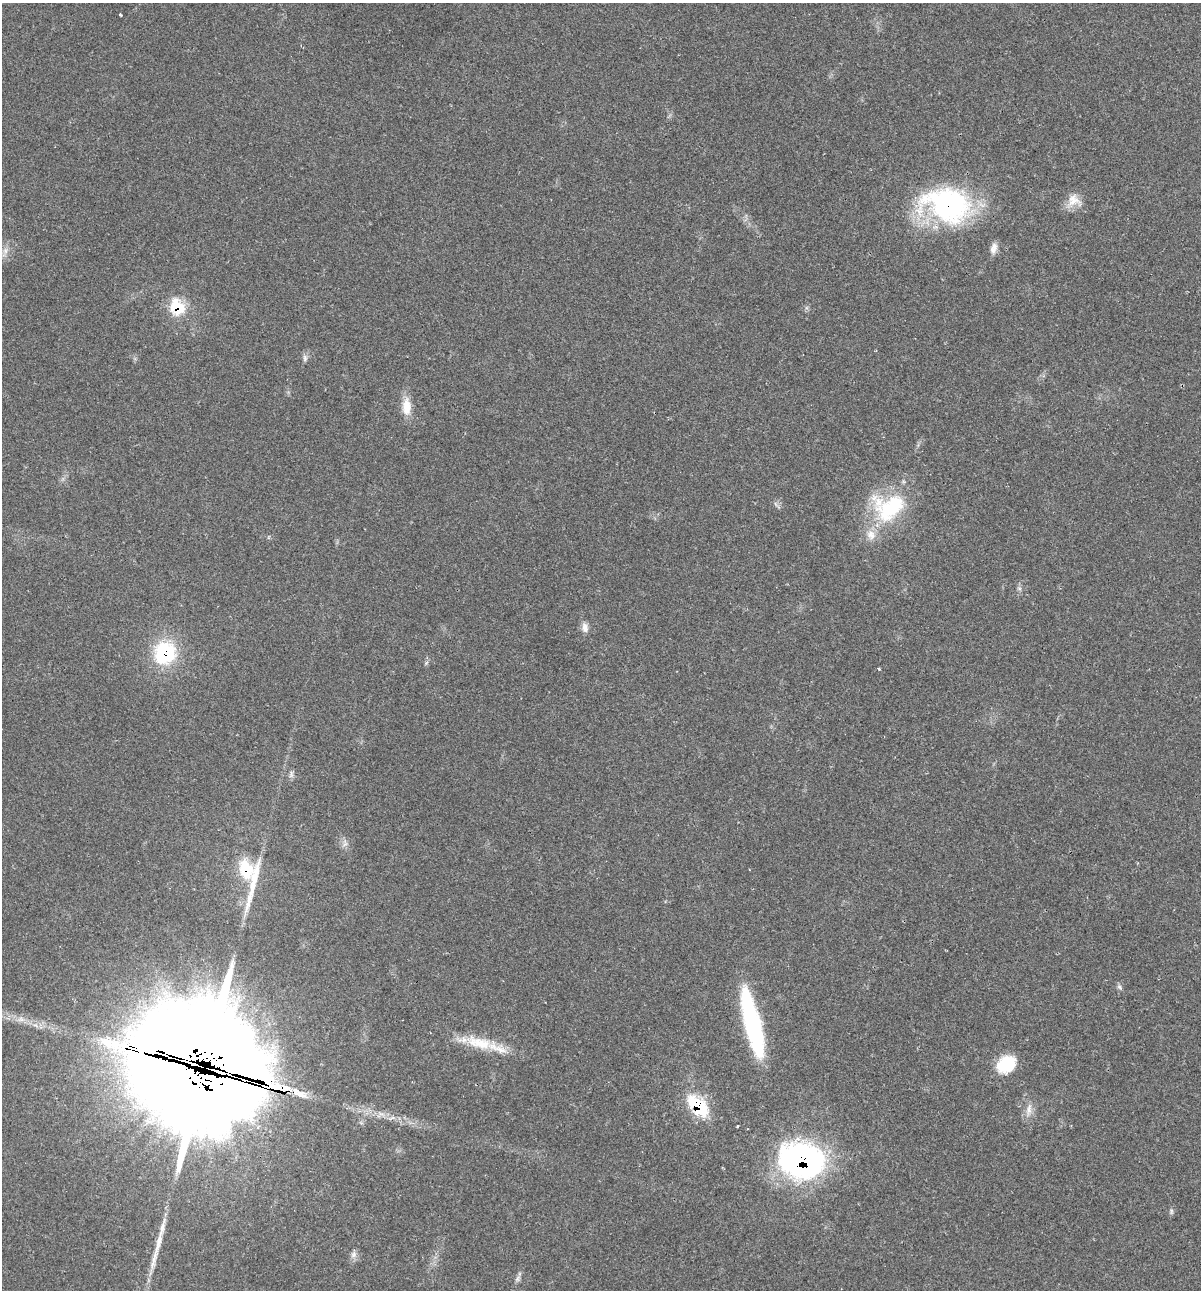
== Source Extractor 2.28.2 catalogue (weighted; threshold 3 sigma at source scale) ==
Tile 6 of 4 x 4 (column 2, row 2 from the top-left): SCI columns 1324-2522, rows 2579-3866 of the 5169 x 5155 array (HDU 1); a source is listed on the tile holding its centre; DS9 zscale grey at full resolution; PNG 1203 x 1292 px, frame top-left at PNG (2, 3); no overlay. Shown black and unused: <1% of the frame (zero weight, under 2 of 3 exposures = <1% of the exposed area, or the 3 px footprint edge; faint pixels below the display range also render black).
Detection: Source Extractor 2.28.2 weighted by HDU 2 'WHT'; one run over the whole footprint, this tile lists its part. Background 0.0685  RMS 0.0055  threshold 0.0247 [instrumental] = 3 sigma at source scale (4.5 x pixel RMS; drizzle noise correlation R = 1.50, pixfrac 1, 0.05/0.05 arcsec/px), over >= 5 px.
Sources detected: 38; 2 inside a brighter object's white glare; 3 long thin detections or spike segments (spike, bleed or trail) — not listed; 3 inside a brighter listed object's ellipse — not listed separately; the other 30 listed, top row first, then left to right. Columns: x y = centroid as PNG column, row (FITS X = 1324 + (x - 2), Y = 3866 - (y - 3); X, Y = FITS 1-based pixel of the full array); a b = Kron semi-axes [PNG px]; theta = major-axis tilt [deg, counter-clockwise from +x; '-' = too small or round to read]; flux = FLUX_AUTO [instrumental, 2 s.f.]
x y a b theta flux
120 15 3 3 - 0.64
1074 201 20 17 -9 7.7
948 205 55 37 -13 110
994 248 15 8 78 3.6
5 251 9 7 -89 2.8
177 307 21 17 -58 18
305 358 10 6 -90 1.7
406 407 23 12 -89 8.6
889 507 45 35 15 50
1019 588 7 4 -18 0.93
585 628 13 8 -83 3.3
165 653 28 27 - 38
426 663 6 4 45 0.94
879 669 3 3 - 0.9
246 869 28 18 -69 21
1119 987 8 6 -42 1.4
753 1023 69 17 -73 73
479 1043 43 16 -14 20
209 1059 75 21 -17 6600
1006 1064 22 17 37 19
202 1086 122 90 90 6300
299 1093 26 9 -26 8.4
698 1106 27 14 -46 32
1029 1109 19 8 81 4.7
737 1126 3 2 - 0.82
802 1160 44 33 -10 160
1171 1211 9 4 82 1.1
354 1254 11 7 59 2.5
154 1259 38 7 75 8.8
517 1279 10 5 54 1.8
Overlapping masked pixels (flux is a lower limit): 8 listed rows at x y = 948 205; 177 307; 165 653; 246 869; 209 1059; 202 1086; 698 1106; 802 1160